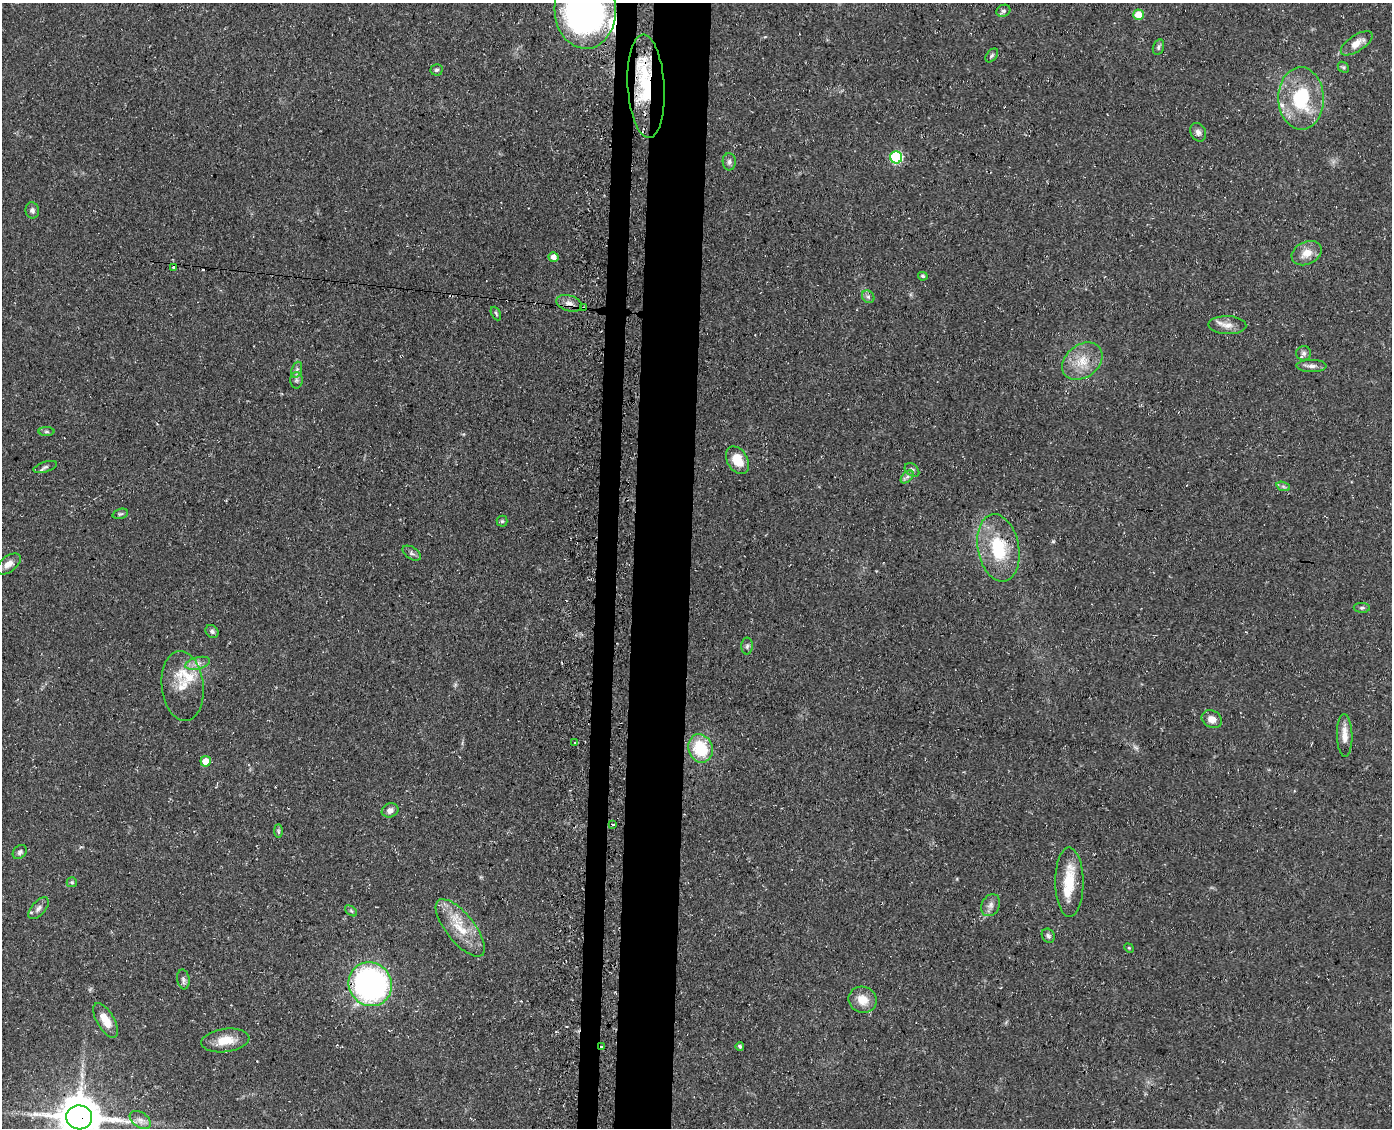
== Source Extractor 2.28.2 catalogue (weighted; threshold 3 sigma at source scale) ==
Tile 5 of 3 x 4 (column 2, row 2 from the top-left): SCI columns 1677-3066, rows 2251-3376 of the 4597 x 4502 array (HDU 1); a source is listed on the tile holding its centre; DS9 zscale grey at full resolution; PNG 1394 x 1130 px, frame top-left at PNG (2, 3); each listed source drawn as its Kron ellipse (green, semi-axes under 4 px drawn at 4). Shown black and unused: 6% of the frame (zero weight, under 3 of 4 exposures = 4% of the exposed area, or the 3 px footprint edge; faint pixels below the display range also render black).
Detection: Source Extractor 2.28.2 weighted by HDU 2 'WHT'; one run over the whole footprint, this tile lists its part. Background 0.15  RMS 0.0077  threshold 0.0346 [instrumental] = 3 sigma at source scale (4.5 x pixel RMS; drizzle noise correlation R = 1.50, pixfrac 1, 0.05/0.05 arcsec/px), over >= 5 px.
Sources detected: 79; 3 cosmic-ray / hot-pixel residue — neither listed nor drawn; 6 inside a brighter listed object's ellipse — not listed separately; the other 70 listed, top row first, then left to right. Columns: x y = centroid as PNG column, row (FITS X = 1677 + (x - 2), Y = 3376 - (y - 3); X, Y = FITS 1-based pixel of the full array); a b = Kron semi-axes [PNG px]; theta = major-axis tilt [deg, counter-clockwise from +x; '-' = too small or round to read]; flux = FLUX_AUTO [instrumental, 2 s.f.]
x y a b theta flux
585 9 39 31 -88 410
1003 11 7 5 28 2
1139 15 5 5 - 14
1357 43 18 8 33 8.1
1158 47 8 5 75 1.8
992 55 8 5 52 1.5
1343 67 6 4 -43 1.3
437 70 6 6 - 1.7
646 86 52 18 -86 55
1301 98 31 22 -89 50
1198 132 9 7 -62 3.1
896 157 6 6 - 76
729 162 8 6 -88 2.5
32 210 8 6 -79 2.7
1307 253 16 11 26 9.3
553 257 5 5 - 4.6
173 267 3 3 - 2.9
923 276 5 4 - 1.4
868 297 7 5 -43 1.8
569 303 13 7 -18 4.7
584 308 3 3 - 2
496 313 7 4 -63 1.3
1227 325 19 9 -2 7
1304 353 7 7 - 2.5
1082 361 22 16 38 17
1311 366 15 6 -1 4
297 370 8 5 70 2.1
296 380 8 6 90 2.1
46 432 8 4 0 1.4
737 460 15 10 -59 16
45 467 12 5 16 2.4
912 470 8 6 -40 2.5
907 477 8 4 45 2
1283 486 7 4 -19 1.7
120 514 8 5 17 1.3
502 521 5 5 - 1.3
998 548 34 20 -79 44
412 553 10 6 -33 2.1
9 564 14 7 38 5.9
1362 608 8 5 -1 1.6
212 631 7 5 -44 2.2
747 646 8 5 88 1.9
198 663 13 6 14 4.3
183 686 35 21 -84 19
1212 719 10 8 -29 5.9
1345 735 21 7 -88 8.4
574 742 3 2 - 0.93
700 748 14 12 -71 34
206 761 5 5 - 10
390 810 8 7 - 4
612 824 3 3 - 3.9
278 831 7 4 -89 1.5
20 852 8 6 44 2.3
72 882 5 5 - 1.2
1069 882 35 14 -89 25
991 905 11 9 62 4.1
39 908 13 7 48 3.8
351 911 7 3 -37 1.1
460 928 35 14 -51 23
1048 936 7 6 - 2
1129 948 5 4 - 0.83
183 979 10 6 -81 2.4
370 984 22 21 - 210
863 1000 14 13 - 11
106 1020 19 8 -59 11
225 1040 24 11 7 14
740 1046 4 4 - 1.5
602 1047 3 3 - 1.9
79 1117 13 12 - 2900
140 1120 12 7 -34 4.4
Overlapping masked pixels (flux is a lower limit): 4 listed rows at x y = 646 86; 584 308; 602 1047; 79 1117
Isophote crosses this tile's border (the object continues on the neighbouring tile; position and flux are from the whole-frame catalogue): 2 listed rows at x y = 585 9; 79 1117